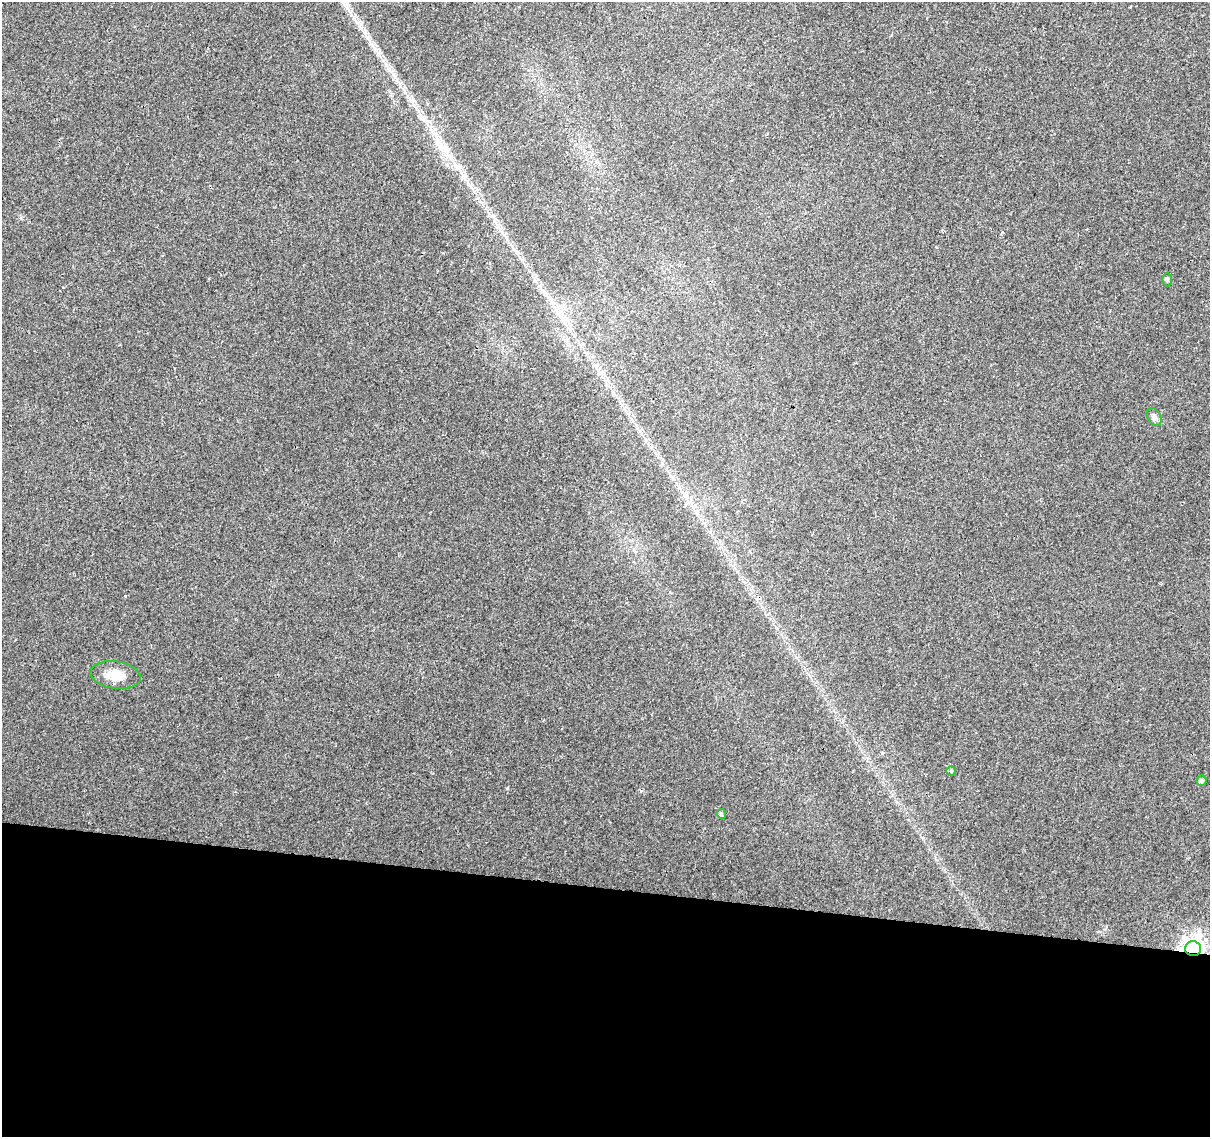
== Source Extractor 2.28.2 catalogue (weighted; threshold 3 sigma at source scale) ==
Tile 14 of 4 x 4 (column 2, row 4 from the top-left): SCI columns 1216-2423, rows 285-1419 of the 4840 x 5051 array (HDU 1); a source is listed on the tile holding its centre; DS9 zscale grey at full resolution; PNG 1212 x 1139 px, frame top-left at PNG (2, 2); each listed source drawn as its Kron ellipse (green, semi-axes under 4 px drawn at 4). Shown black and unused: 22% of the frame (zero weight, under 2 of 3 exposures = <1% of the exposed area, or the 3 px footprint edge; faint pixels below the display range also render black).
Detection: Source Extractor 2.28.2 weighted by HDU 2 'WHT'; one run over the whole footprint, this tile lists its part. Background 0.0109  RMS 0.0057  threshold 0.0258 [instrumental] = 3 sigma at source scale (4.5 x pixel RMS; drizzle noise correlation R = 1.50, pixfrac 1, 0.0396/0.0396 arcsec/px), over >= 5 px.
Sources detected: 7; all 7 listed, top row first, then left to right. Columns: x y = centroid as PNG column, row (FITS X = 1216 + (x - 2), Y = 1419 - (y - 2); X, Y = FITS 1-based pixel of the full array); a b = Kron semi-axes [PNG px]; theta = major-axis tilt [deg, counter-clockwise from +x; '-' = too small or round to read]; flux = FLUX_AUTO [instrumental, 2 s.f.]
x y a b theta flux
1167 279 7 5 -90 1
1154 417 10 6 -59 1.9
116 675 25 13 -8 9.6
951 771 4 4 - 0.78
1201 781 5 5 - 1.9
721 814 5 4 - 1.2
1193 949 8 7 - 300
Overlapping masked pixels (flux is a lower limit): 1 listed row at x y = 1193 949